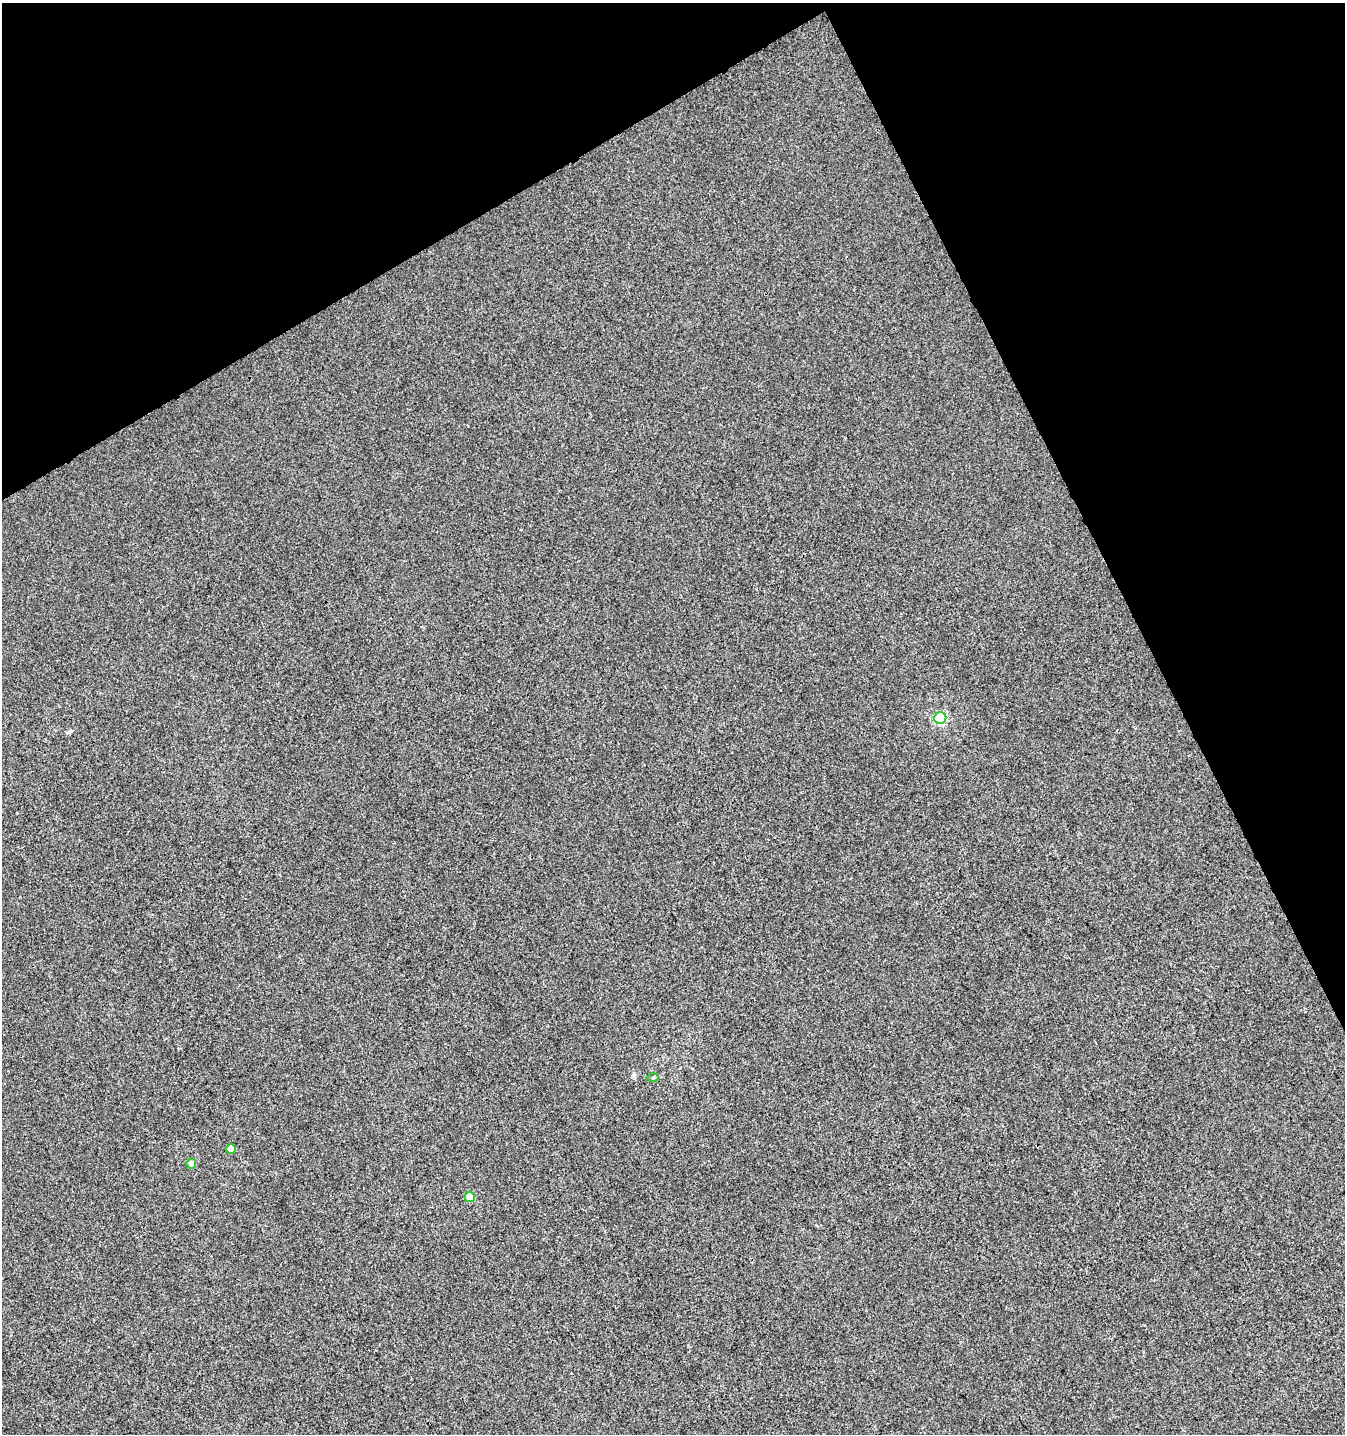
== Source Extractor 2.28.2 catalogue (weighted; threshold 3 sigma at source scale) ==
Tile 3 of 4 x 4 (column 3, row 1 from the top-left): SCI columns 2879-4221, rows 4349-5780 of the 5696 x 5835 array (HDU 1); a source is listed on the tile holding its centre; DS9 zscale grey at full resolution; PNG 1347 x 1436 px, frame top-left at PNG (2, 3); each listed source drawn as its Kron ellipse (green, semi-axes under 4 px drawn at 4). Shown black and unused: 25% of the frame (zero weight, under 3 of 4 exposures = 5% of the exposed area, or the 3 px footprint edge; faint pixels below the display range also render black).
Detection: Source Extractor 2.28.2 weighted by HDU 2 'WHT'; one run over the whole footprint, this tile lists its part. Background -4.85e-06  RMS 0.0049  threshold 0.0221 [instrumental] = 3 sigma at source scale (4.5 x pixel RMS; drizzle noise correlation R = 1.50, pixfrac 1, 0.0396/0.0396 arcsec/px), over >= 5 px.
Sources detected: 5; all 5 listed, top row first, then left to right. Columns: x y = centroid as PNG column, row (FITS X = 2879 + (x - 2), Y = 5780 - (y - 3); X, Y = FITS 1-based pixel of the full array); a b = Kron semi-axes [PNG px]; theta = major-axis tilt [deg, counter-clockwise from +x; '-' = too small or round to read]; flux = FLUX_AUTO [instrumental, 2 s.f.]
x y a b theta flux
940 718 6 6 - 47
653 1077 6 4 2 0.57
231 1149 5 5 - 7.6
191 1164 5 4 - 4.7
470 1197 5 5 - 12